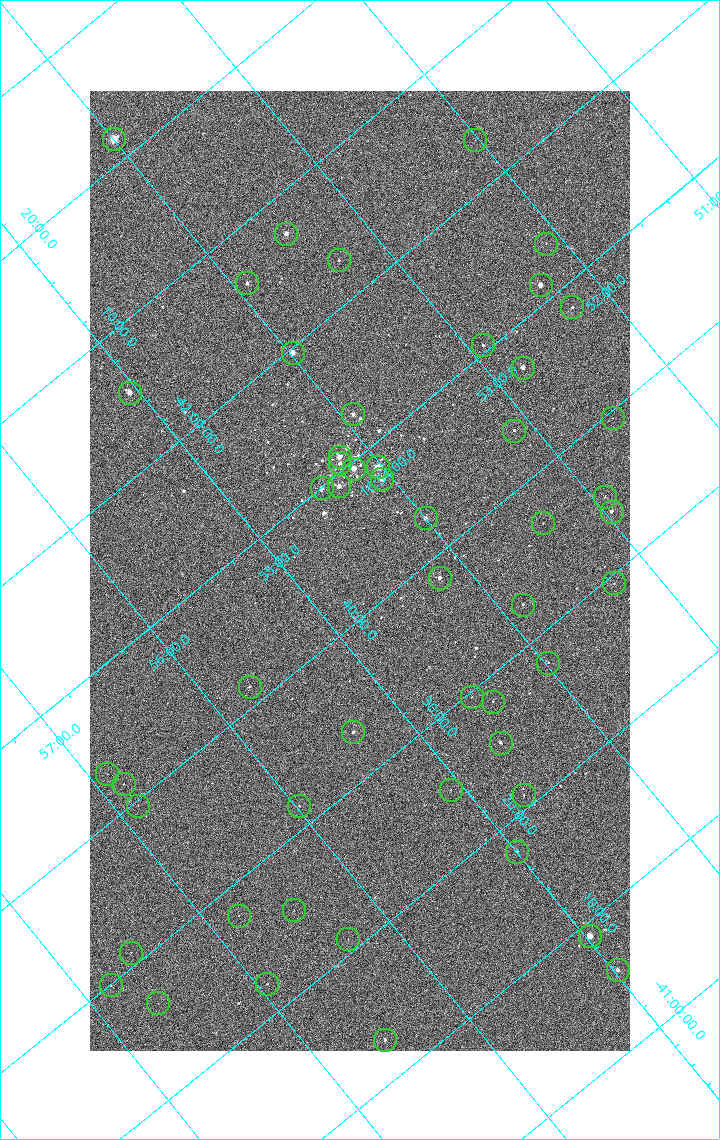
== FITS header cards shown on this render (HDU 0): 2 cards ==
NAXIS1  =                 1080 / length of data axis 1
NAXIS2  =                 1920 / length of data axis 2

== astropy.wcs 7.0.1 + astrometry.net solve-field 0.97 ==
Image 1080 x 1920 px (HDU 0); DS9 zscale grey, zoomed out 1/2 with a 90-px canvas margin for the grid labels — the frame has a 2x2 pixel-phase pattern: neighbouring pixels differ more than pixels two apart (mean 1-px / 2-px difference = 1.278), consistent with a one-shot-colour (mosaic) sensor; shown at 1/2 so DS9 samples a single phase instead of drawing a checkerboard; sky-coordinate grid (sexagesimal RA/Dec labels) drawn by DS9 from the SOLVED WCS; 52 Tycho-2 reference stars matched to detected sources circled (green)
Header WCS: none
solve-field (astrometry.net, Tycho-2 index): SOLVED blind (the file carries no WCS)
Solved WCS: RA---TAN-SIP/DEC--TAN-SIP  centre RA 16:54:36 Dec -41:43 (253.65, -41.72 deg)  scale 2.37 arcsec/px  FOV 42.7' x 76.0'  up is -141 deg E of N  parity flipped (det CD > 0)
(file carries no celestial WCS; the grid is the blind solution)
Tycho-2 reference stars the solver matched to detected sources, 52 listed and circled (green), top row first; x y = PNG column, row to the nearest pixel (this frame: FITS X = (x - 90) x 2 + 1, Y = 1920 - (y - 91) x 2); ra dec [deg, ICRS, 3 dp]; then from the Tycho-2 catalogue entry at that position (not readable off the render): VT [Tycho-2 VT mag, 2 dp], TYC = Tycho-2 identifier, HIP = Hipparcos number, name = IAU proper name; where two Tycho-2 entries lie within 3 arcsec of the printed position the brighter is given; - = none
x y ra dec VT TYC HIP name
114 140 253.499 -42.362 4.82 7876-2743-1 82671 -
475 140 253.004 -42.057 11.12 7876-784-1 - -
286 234 253.369 -42.121 7.31 7876-1152-1 - -
546 244 253.025 -41.892 10.56 7876-1536-1 - -
338 260 253.327 -42.050 10.12 7876-1601-1 - -
247 284 253.479 -42.104 9.22 7876-213-1 - -
540 286 253.080 -41.855 6.51 7876-2659-1 82543 -
572 308 253.062 -41.805 9.41 7876-2570-1 - -
482 346 253.227 -41.842 9.02 7876-1957-1 - -
292 354 253.495 -41.994 6.38 7876-309-1 82669 -
523 368 253.197 -41.786 7.01 7876-2053-1 - -
130 393 253.764 -42.091 6.35 7876-2597-1 82783 -
353 414 253.482 -41.881 7.56 7876-2282-1 - -
612 418 253.133 -41.659 10.59 7876-2550-1 - -
514 431 253.280 -41.729 8.50 7876-2390-1 - -
340 457 253.549 -41.849 6.39 7876-2229-1 - -
340 464 253.555 -41.842 7.74 7876-2816-1 - -
378 468 253.508 -41.806 5.47 7876-2191-1 82676 -
354 469 253.542 -41.825 6.07 7876-2204-1 82691 -
382 479 253.515 -41.792 6.56 7876-2254-1 - -
339 486 253.582 -41.820 6.62 7876-2640-1 82706 -
322 488 253.608 -41.832 7.44 7876-2319-1 - -
605 497 253.232 -41.586 10.00 7876-2118-1 - -
612 512 253.239 -41.565 8.24 7876-2336-1 - -
426 518 253.500 -41.715 7.58 7876-2134-1 - -
543 524 253.345 -41.611 10.06 7876-2335-1 - -
440 578 253.548 -41.642 7.21 7876-2339-1 - -
614 584 253.317 -41.490 9.93 7876-2457-1 - -
523 605 253.464 -41.545 8.68 7876-1830-1 - -
548 663 253.495 -41.464 9.93 7876-2103-1 - -
250 687 253.929 -41.690 9.45 7876-1772-1 - -
472 698 253.637 -41.494 10.63 7876-2534-1 - -
492 702 253.614 -41.471 10.02 7876-1822-1 - -
353 732 253.838 -41.557 8.61 7876-1740-1 - -
500 743 253.649 -41.423 8.08 7876-2472-1 - -
107 774 254.222 -41.719 10.94 7876-2588-1 - -
124 784 254.210 -41.695 10.00 7876-2426-1 - -
450 790 253.770 -41.417 10.67 7876-2586-1 - -
524 796 253.676 -41.350 10.10 7876-1844-1 - -
138 806 254.215 -41.661 11.04 7876-2303-1 - -
299 806 253.994 -41.527 10.16 7876-2126-1 - -
516 852 253.749 -41.298 10.64 7876-2244-1 - -
294 910 254.117 -41.424 10.86 7876-2481-1 - -
238 916 254.199 -41.464 10.79 7876-2221-1 - -
590 936 253.744 -41.151 5.82 7872-1609-1 82775 -
348 940 254.075 -41.350 10.73 7876-1756-1 - -
131 953 254.388 -41.516 10.82 7876-2164-1 - -
618 970 253.744 -41.093 8.77 7872-1701-1 - -
267 984 254.236 -41.370 10.62 7876-1948-1 - -
111 986 254.451 -41.499 10.62 7876-2486-1 - -
158 1004 254.407 -41.441 11.19 7876-2462-1 - -
384 1040 254.137 -41.215 9.23 7872-2044-1 - -